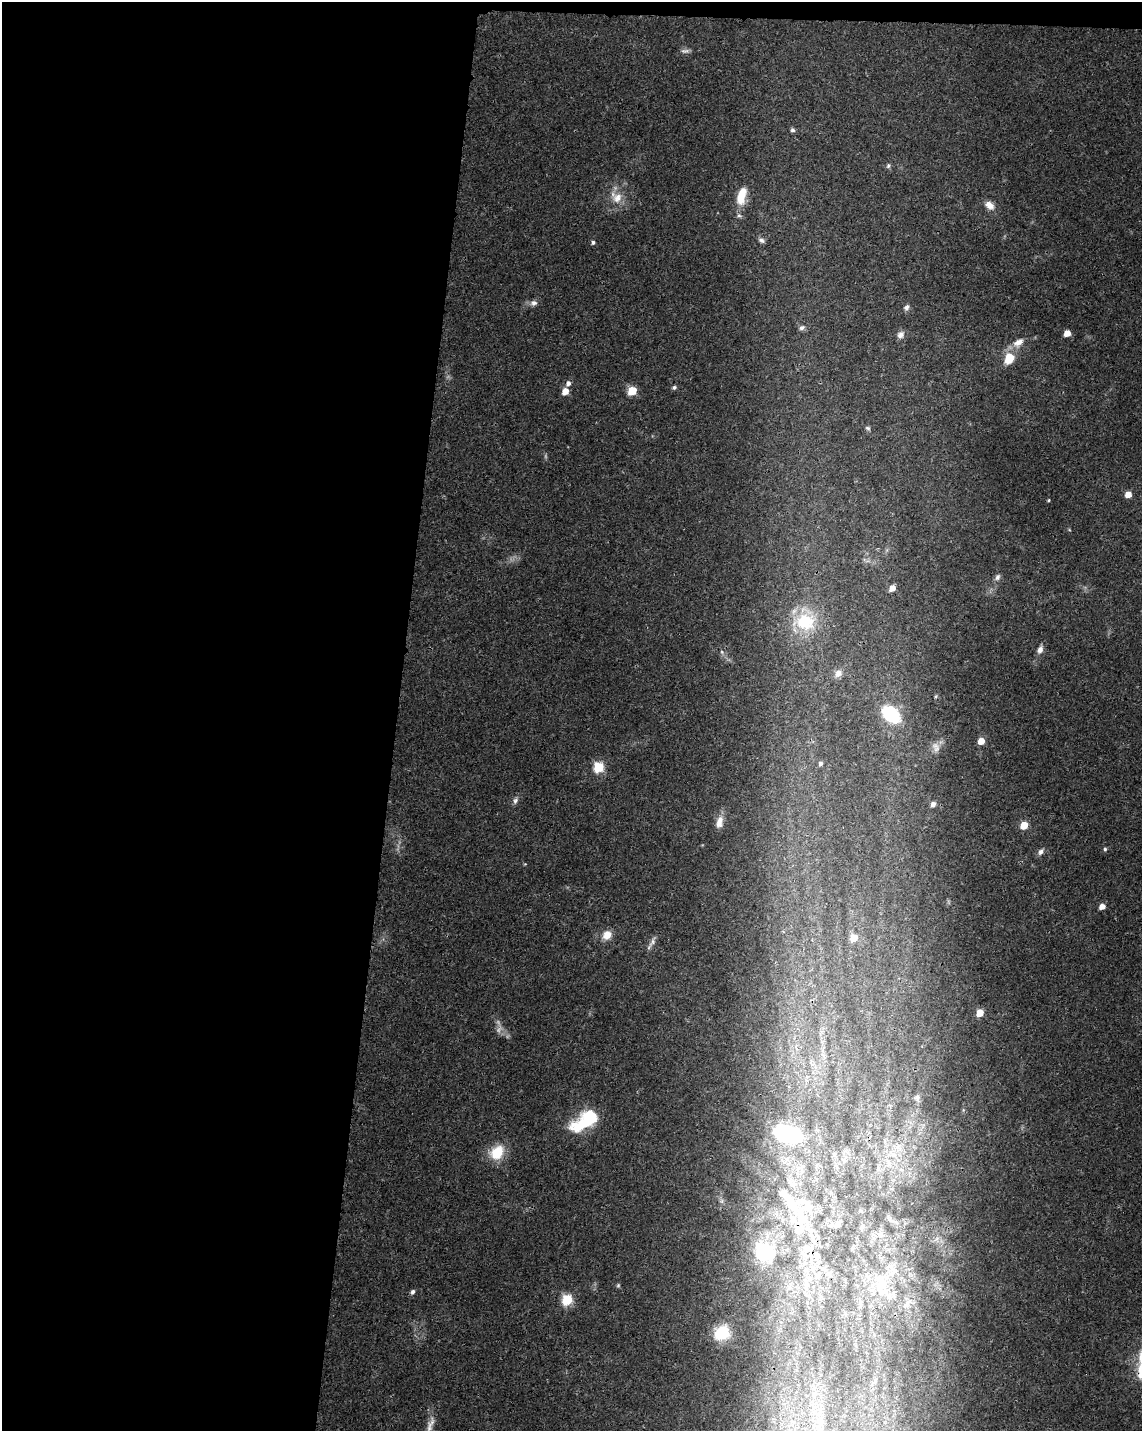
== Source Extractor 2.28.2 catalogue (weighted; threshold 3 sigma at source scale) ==
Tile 1 of 4 x 3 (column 1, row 1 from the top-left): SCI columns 4-1143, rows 3090-4518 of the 4572 x 4802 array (HDU 1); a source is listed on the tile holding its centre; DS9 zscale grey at full resolution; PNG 1144 x 1433 px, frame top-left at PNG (2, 2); no overlay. Shown black and unused: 35% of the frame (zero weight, under 3 of 4 exposures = <1% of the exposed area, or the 3 px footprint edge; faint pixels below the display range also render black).
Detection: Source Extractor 2.28.2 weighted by HDU 2 'WHT'; one run over the whole footprint, this tile lists its part. Background 0.0366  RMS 0.0033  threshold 0.015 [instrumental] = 3 sigma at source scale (4.5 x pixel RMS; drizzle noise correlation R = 1.50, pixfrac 1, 0.0396/0.0396 arcsec/px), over >= 5 px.
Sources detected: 77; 3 too faint to see at this stretch — not listed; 6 inside a brighter listed object's ellipse — not listed separately; the other 68 listed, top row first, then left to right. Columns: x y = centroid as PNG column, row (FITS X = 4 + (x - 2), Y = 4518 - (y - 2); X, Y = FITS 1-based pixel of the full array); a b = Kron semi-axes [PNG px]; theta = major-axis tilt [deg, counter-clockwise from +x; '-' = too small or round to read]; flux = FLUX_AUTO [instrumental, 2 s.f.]
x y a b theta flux
792 130 6 5 - 0.76
888 166 7 6 - 0.69
741 196 23 11 75 7.6
617 198 17 14 50 5.2
990 205 13 8 -38 2.9
762 240 9 6 -33 1.1
593 242 5 5 - 0.72
534 303 10 7 -7 1.5
906 307 8 6 60 1.1
802 328 8 6 31 1.1
1067 333 5 5 - 4.9
900 335 10 8 53 1.7
1018 342 18 10 40 3.5
1009 358 15 11 66 6.4
568 383 7 6 - 1.4
674 387 5 5 - 0.78
565 391 6 5 - 4.3
632 391 6 5 - 15
868 428 8 5 -43 0.64
1128 494 5 5 - 4.6
1049 500 3 3 - 0.34
866 560 14 3 -24 0.85
997 577 9 7 65 1.2
892 588 5 5 - 3.4
805 622 30 23 0 17
1040 649 10 6 67 1.9
722 652 5 4 - 0.52
838 673 10 8 58 1.9
936 696 5 4 - 0.4
891 714 16 11 -40 23
981 741 5 5 - 5.3
935 746 11 9 0 2.2
820 764 5 4 - 0.89
598 767 6 5 - 25
515 801 10 6 68 1.1
933 804 6 5 - 1.5
719 822 16 9 78 2.9
1024 825 5 5 - 9.8
1105 849 5 4 - 0.56
1041 852 9 6 51 1.4
525 864 4 4 - 0.28
1102 906 5 4 - 2.8
607 935 11 9 39 4.1
854 938 6 5 - 6.4
652 942 16 6 55 1.6
979 1013 5 5 - 8.1
917 1097 10 8 -85 1.3
585 1121 35 16 32 21
787 1134 20 11 -15 45
898 1147 10 6 63 2.1
497 1152 17 13 49 10
844 1160 7 4 -46 0.59
888 1163 17 8 -76 3.6
801 1167 14 6 28 2
791 1183 18 8 -58 3.1
801 1220 45 21 83 18
881 1235 7 4 -71 0.81
764 1252 7 7 - 120
816 1256 11 6 -62 1.5
618 1285 6 5 - 0.49
881 1286 30 21 -81 13
412 1292 6 5 - 0.98
567 1300 6 5 - 28
907 1304 17 8 49 3.1
721 1333 15 13 34 13
1141 1370 64 20 79 20
875 1380 6 4 -74 0.53
430 1425 28 8 74 3.4
Overlapping masked pixels (flux is a lower limit): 2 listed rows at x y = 801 1220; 1141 1370
Isophote crosses this tile's border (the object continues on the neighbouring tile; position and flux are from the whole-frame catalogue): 2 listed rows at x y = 1141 1370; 430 1425